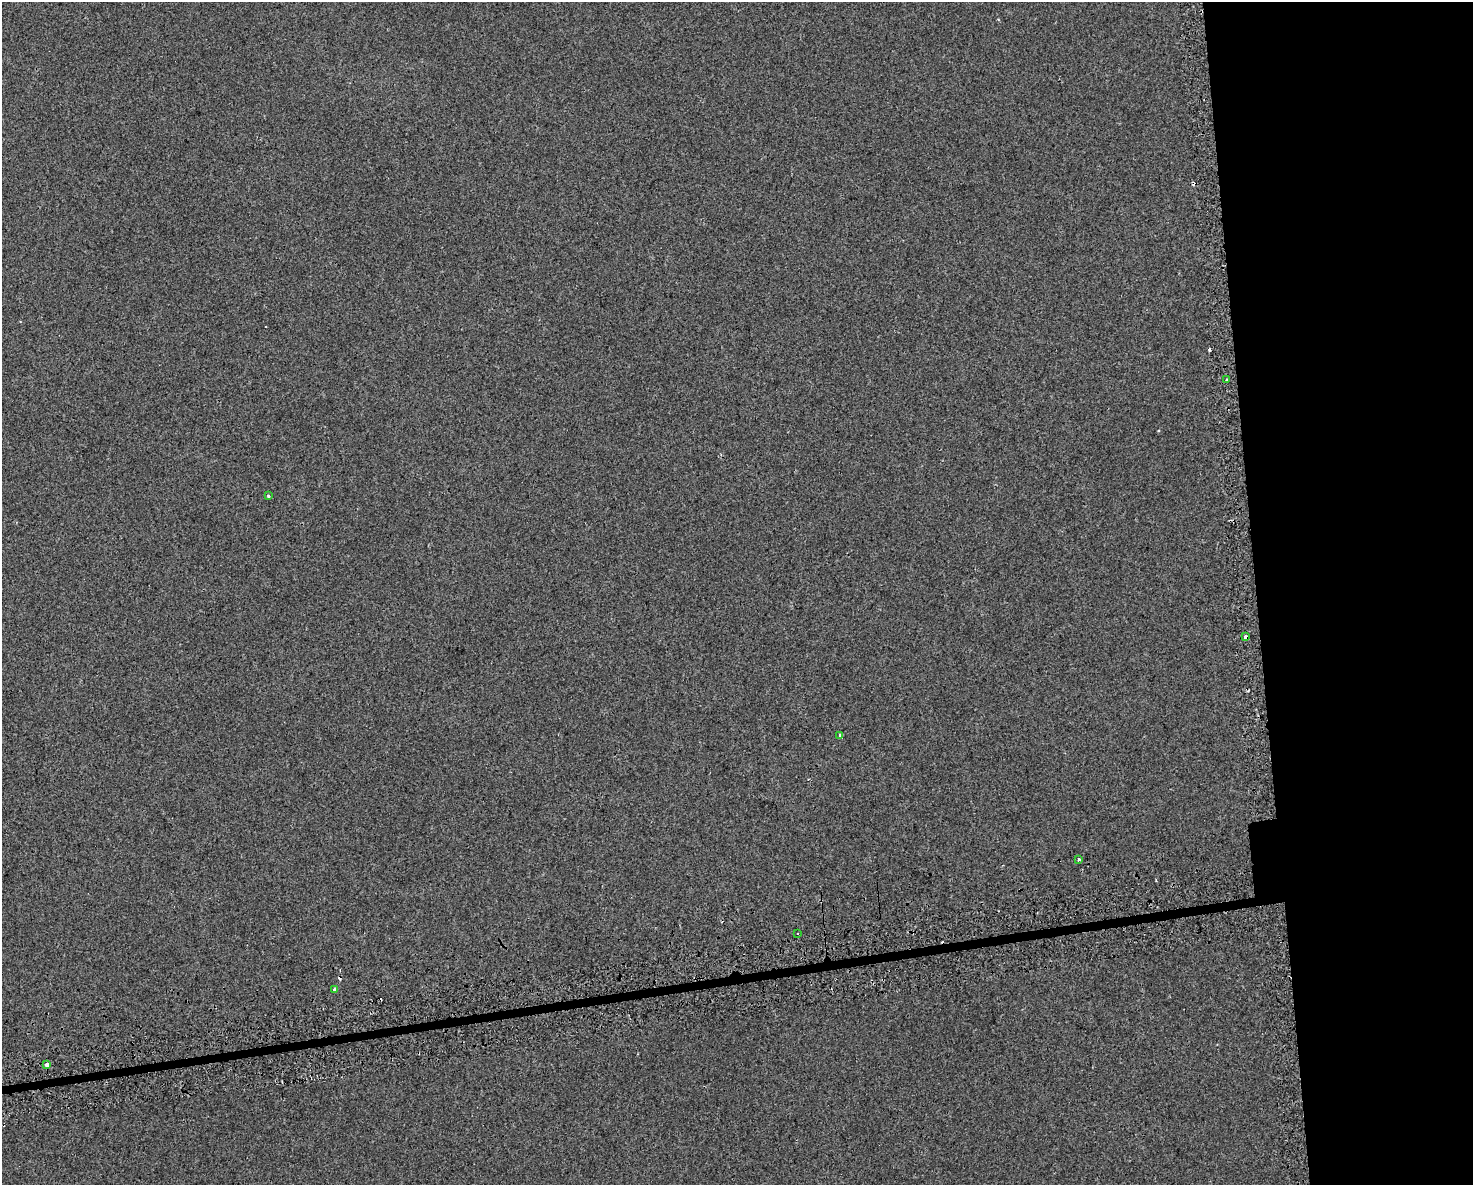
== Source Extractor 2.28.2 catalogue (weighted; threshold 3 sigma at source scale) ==
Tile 6 of 3 x 4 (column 3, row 2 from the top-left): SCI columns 3036-4506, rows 2406-3588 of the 4556 x 4811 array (HDU 1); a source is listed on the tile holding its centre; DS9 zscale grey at full resolution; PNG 1475 x 1187 px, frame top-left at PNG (2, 2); each listed source drawn as its Kron ellipse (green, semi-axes under 4 px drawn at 4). Shown black and unused: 16% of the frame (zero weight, under 2 of 3 exposures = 3% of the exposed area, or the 3 px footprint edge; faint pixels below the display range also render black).
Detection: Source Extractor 2.28.2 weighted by HDU 2 'WHT'; one run over the whole footprint, this tile lists its part. Background 0.00878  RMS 0.0068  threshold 0.0306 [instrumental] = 3 sigma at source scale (4.5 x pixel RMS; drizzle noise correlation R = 1.50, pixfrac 1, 0.0396/0.0396 arcsec/px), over >= 5 px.
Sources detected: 14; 6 cosmic-ray / hot-pixel residue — neither listed nor drawn; the other 8 listed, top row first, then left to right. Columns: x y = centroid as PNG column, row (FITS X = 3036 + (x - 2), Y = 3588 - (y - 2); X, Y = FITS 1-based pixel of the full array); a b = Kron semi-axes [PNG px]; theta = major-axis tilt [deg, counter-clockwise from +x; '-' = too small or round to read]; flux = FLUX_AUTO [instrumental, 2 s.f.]
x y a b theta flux
1227 380 3 3 - 4.8
268 495 4 3 - 1
1246 637 4 4 - 7.3
840 736 4 4 - 11
1079 860 3 3 - 2.9
798 934 3 3 - 2
334 990 4 3 - 3.4
46 1065 3 3 - 15
Overlapping masked pixels (flux is a lower limit): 1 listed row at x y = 1246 637